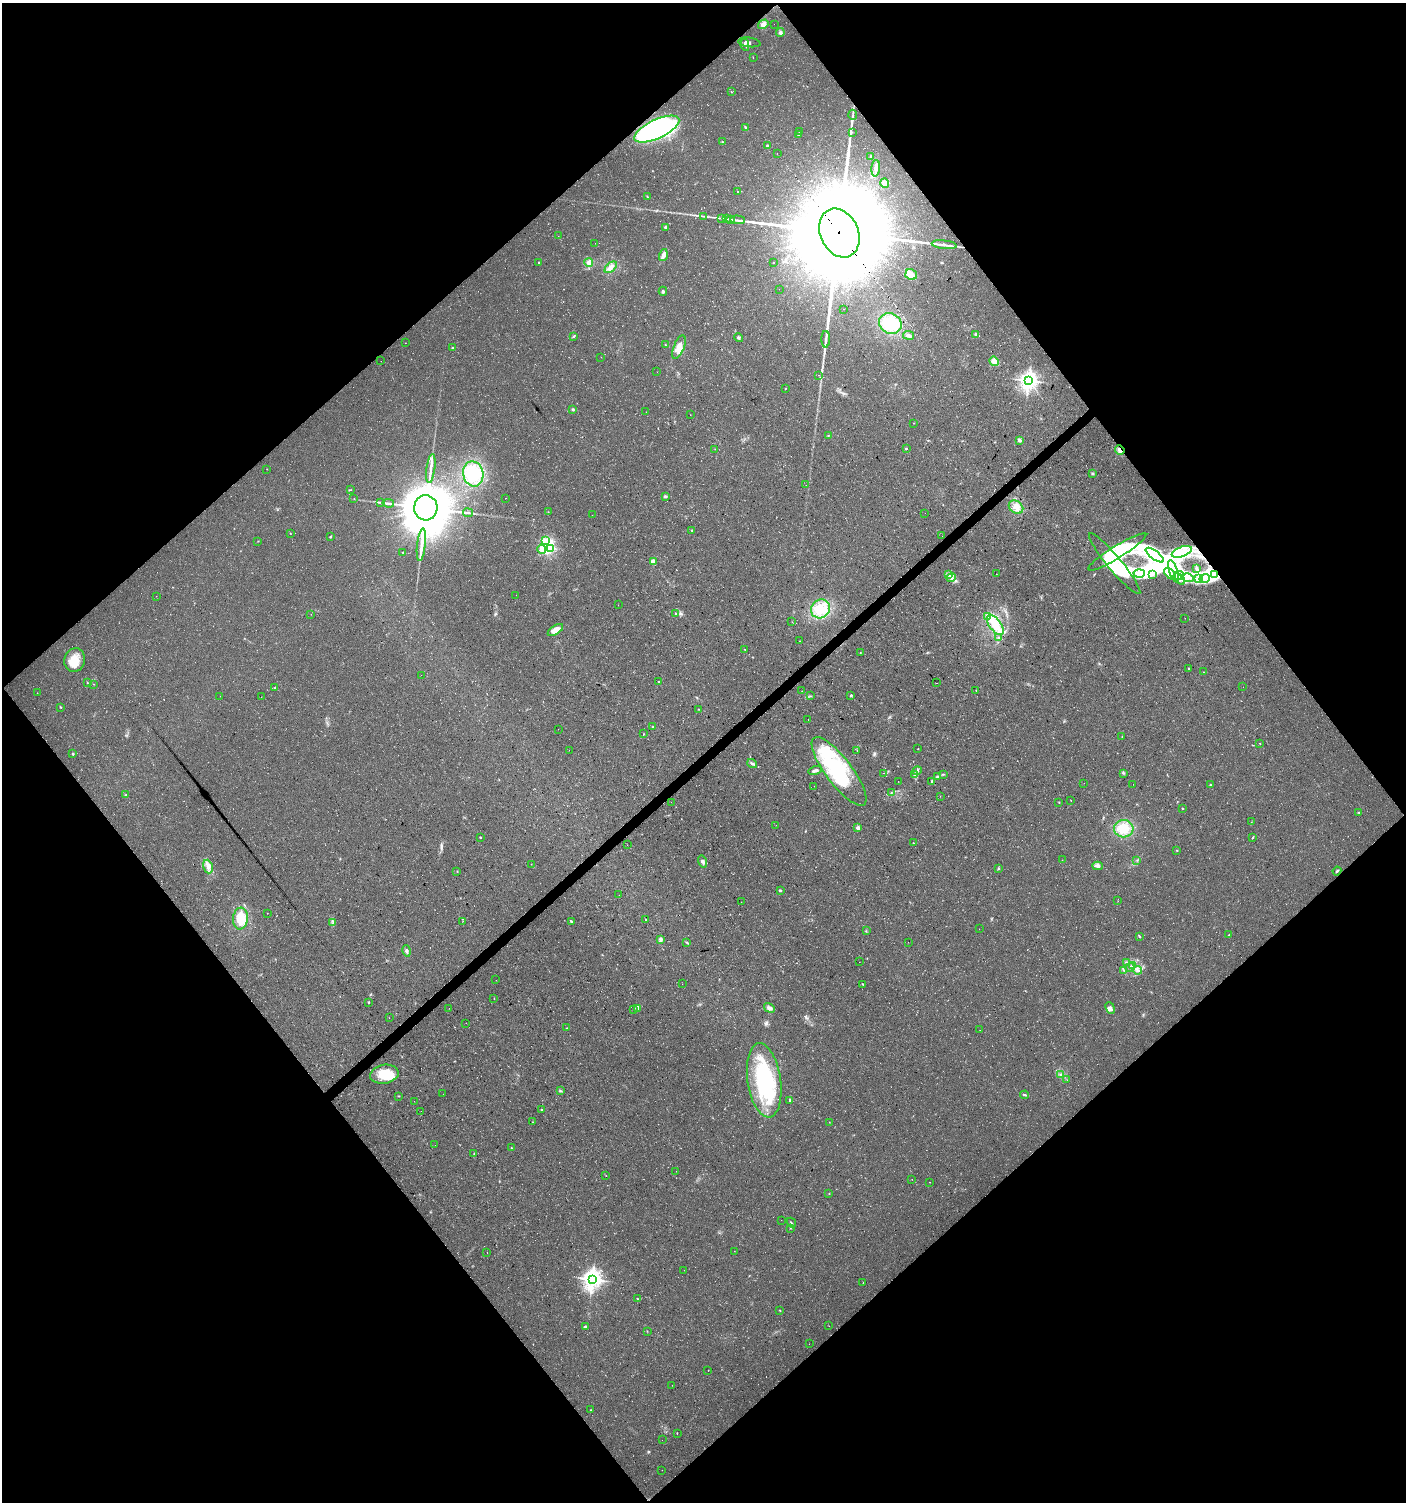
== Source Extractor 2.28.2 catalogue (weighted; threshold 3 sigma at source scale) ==
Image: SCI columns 145-5758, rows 9-6007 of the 5964 x 6007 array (HDU 1 of 3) = the unmasked area's bounding box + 8 px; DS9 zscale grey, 4 x 4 block average (1 PNG px = mean of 4 x 4 image px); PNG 1408 x 1504 px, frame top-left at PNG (2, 3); each listed source drawn as its Kron ellipse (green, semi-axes under 4 px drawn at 4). Shown black and unused: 50% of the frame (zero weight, under 3 of 4 exposures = <1% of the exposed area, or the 3 px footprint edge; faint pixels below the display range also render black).
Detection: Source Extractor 2.28.2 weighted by HDU 2 'WHT'. Background 0.018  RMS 0.0064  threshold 0.0288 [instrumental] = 3 sigma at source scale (4.5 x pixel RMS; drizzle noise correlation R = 1.50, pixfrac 1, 0.0396/0.0396 arcsec/px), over >= 5 px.
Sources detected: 327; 2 too faint to see at this stretch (4 x 4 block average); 14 inside a brighter object's white glare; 4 cosmic-ray / hot-pixel residue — neither listed nor drawn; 1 coinciding with a brighter row at this scale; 29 inside a brighter listed object's ellipse — not listed separately; the other 277 listed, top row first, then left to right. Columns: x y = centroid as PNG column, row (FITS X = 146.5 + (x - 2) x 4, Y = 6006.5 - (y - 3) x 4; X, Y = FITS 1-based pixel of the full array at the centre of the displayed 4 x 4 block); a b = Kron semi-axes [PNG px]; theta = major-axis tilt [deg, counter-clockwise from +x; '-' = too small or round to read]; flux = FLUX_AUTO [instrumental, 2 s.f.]
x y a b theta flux
763 24 5 4 - 21
774 24 2 2 - 0.59
780 33 4 3 - 8
749 42 11 4 -8 11
745 45 6 2 -81 13
753 57 2 2 - 1.1
731 92 2 2 - 1.6
853 115 5 2 - 5.4
746 128 4 2 - 7.2
657 129 24 9 25 940
799 132 2 2 - 0.93
852 132 2 2 - 0.7
799 134 2 2 - 2.6
723 142 3 2 - 2.8
767 146 3 2 - 5.3
777 153 2 2 - 9.8
871 157 3 2 - 3.8
876 168 8 3 85 15
885 183 5 4 - 27
738 192 2 2 - 2.3
647 196 2 2 - 2.2
703 216 4 2 - 3.7
722 218 3 2 - 3.6
726 219 3 2 - 3
731 219 3 2 - 4.3
738 220 7 2 -3 11
666 227 4 2 - 6.8
839 233 25 19 -65 220000
558 236 2 2 - 0.81
595 243 2 2 - 0.84
944 245 12 2 -7 20
663 255 6 3 73 21
539 263 2 2 - 3.3
589 263 4 4 - 17
773 263 2 2 - 2.7
611 267 7 3 41 15
911 275 6 5 - 32
779 289 2 2 - 0.49
663 291 4 3 - 5.2
844 309 2 2 - 0.62
890 324 11 10 - 140
975 334 3 3 - 4.9
909 335 5 3 - 16
573 336 3 2 - 4.5
738 338 4 3 - 6.3
826 339 8 3 89 14
405 343 2 2 - 1.2
665 344 2 2 - 1.9
679 347 12 5 68 35
452 348 2 2 - 3.1
601 357 2 2 - 0.7
381 361 2 2 - 0.6
994 361 5 4 - 26
657 372 2 2 - 1.4
818 375 2 2 - 1
1028 380 3 3 - 2300
785 389 2 2 - 1.3
573 409 3 3 - 5.4
646 412 2 2 - 1.1
690 415 2 2 - 1
914 423 2 2 - 1.9
828 436 2 2 - 1.7
1019 440 4 3 - 12
715 449 2 2 - 0.78
906 449 2 2 - 8.3
1120 450 5 3 - 16
431 468 14 3 83 24
267 469 2 2 - 0.87
1093 473 3 2 - 4
473 474 13 10 -78 130
806 485 2 2 - 1.9
351 490 2 2 - 1.1
666 496 4 2 - 4.8
354 498 2 2 - 0.84
506 498 2 2 - 0.69
381 502 2 2 - 3.4
388 503 6 2 -9 9.3
1016 507 8 6 -35 29
426 508 12 11 - 29000
548 512 2 2 - 1.2
468 513 5 2 - 7.4
925 513 2 2 - 0.76
592 515 2 2 - 0.6
692 530 3 2 - 4
290 533 2 2 - 1.9
942 536 2 2 - 0.55
330 537 3 2 - 3.9
258 541 2 2 - 1.5
545 541 2 2 - 72
421 545 16 3 83 39
551 548 2 2 - 310
542 549 4 3 - 68
1117 552 34 6 32 110
1182 552 10 5 20 38
403 553 2 2 - 1.8
1155 555 11 4 -37 29
653 562 2 2 - 140
1115 564 39 7 -50 130
1197 568 2 2 - 4.6
1173 571 11 3 -71 33
1139 573 6 3 2 14
996 574 2 2 - 1.2
1153 574 3 2 - 3.9
1170 574 7 4 -44 21
1214 574 3 2 - 4.5
949 575 2 2 - 3.7
1179 575 5 3 - 15
951 578 5 3 - 11
1188 578 6 2 -15 9.9
1205 578 5 3 - 12
1179 579 7 3 -39 16
1199 579 3 2 - 5.9
516 595 2 2 - 0.47
156 596 2 2 - 0.67
618 605 2 2 - 0.56
820 609 10 9 - 80
676 613 2 2 - 2.9
311 614 2 2 - 0.75
987 617 2 2 - 2.9
1185 618 2 2 - 0.54
792 622 2 2 - 1.3
995 625 11 5 -54 75
555 630 9 4 34 36
999 637 4 2 - 3.4
800 641 2 2 - 1.5
745 649 2 2 - 1.6
860 653 2 2 - 2
75 660 12 10 72 62
1188 669 3 2 - 2.7
1203 672 2 2 - 1.2
421 675 2 2 - 1.1
659 681 2 2 - 2.2
87 682 2 2 - 1.3
936 683 2 2 - 710
93 684 2 2 - 1.1
1243 687 2 2 - 0.63
275 688 3 2 - 3.2
802 691 2 2 - 1.2
976 691 2 2 - 1.2
37 693 2 2 - 0.95
851 695 2 2 - 5.9
220 696 2 2 - 0.49
810 696 2 2 - 1.3
261 697 2 2 - 0.53
60 707 3 2 - 2.6
698 709 2 2 - 1.6
808 719 2 2 - 1.6
653 727 2 2 - 2.2
558 729 2 2 - 0.41
643 734 3 2 - 1.5
1122 737 2 2 - 1.3
1260 743 2 2 - 2.7
918 749 2 2 - 1.6
569 750 2 2 - 0.65
857 750 2 2 - 1.5
73 754 3 2 - 4.4
752 763 5 2 - 6.4
815 771 6 2 14 11
839 771 42 13 -53 400
917 771 4 3 - 7.9
883 773 2 2 - 0.66
1123 773 2 2 - 2.4
943 774 3 2 - 2.4
914 775 2 2 - 3
937 777 3 2 - 3.5
898 781 2 2 - 0.9
932 781 2 2 - 3.7
1084 783 2 2 - 0.58
1133 784 2 2 - 0.75
1211 785 3 2 - 2.7
814 786 2 2 - 0.61
891 793 2 2 - 2.6
126 795 3 2 - 1.6
940 796 2 2 - 0.6
1071 800 2 2 - 1.3
671 802 2 2 - 0.58
1059 802 2 2 - 2.3
1182 808 2 2 - 3
1359 812 3 2 - 2.9
1251 822 2 2 - 1.1
776 825 2 2 - 0.57
858 828 2 2 - 60
1124 829 9 8 - 79
480 837 2 2 - 5.6
1252 838 3 2 - 2.3
913 843 2 2 - 3.2
627 845 2 2 - 0.72
1177 850 2 2 - 2.1
1062 860 2 2 - 0.87
1137 860 2 2 - 1.3
703 861 6 3 -74 9.5
531 864 2 2 - 1.2
208 866 7 4 -71 21
1098 866 5 4 - 13
998 869 3 3 - 3.7
1337 871 4 2 - 4.2
457 872 2 2 - 1.2
780 890 3 2 - 4.7
619 895 2 2 - 0.59
1118 901 2 2 - 1.1
741 902 2 2 - 2.5
267 913 2 2 - 1.3
240 919 11 7 86 59
646 920 3 2 - 2.8
463 921 2 2 - 0.78
571 921 3 3 - 3.9
333 923 3 2 - 2.6
979 929 2 2 - 0.68
866 931 2 2 - 1.8
1229 935 3 2 - 2.8
1139 936 4 2 - 4
660 939 3 2 - 18
687 942 2 2 - 2
908 942 2 2 - 1.7
407 951 6 3 -78 9
859 962 2 2 - 0.7
1126 962 3 2 - 5.3
1132 965 4 3 - 8.5
1130 967 4 2 - 6.5
1124 970 3 2 - 4.1
1138 970 4 2 - 6.8
496 980 2 2 - 0.48
682 984 2 2 - 0.61
863 984 3 2 - 2.6
494 998 2 2 - 1.4
369 1002 3 2 - 3
449 1008 2 2 - 1.1
637 1008 3 2 - 26
769 1008 6 2 -30 8.8
1110 1008 6 4 -69 12
634 1009 2 2 - 1.6
389 1018 2 2 - 0.84
466 1023 2 2 - 0.54
567 1028 3 2 - 2.6
980 1030 2 2 - 0.67
384 1074 14 9 10 110
1061 1074 3 3 - 6
764 1080 37 16 -82 400
1067 1080 2 2 - 1.1
561 1091 3 2 - 3.7
443 1094 2 2 - 0.95
1025 1095 4 2 - 6.2
399 1096 2 2 - 1.8
790 1100 3 2 - 2.9
414 1101 2 2 - 0.53
541 1109 2 2 - 5.3
421 1111 2 2 - 0.58
532 1122 2 2 - 1.1
829 1122 2 2 - 0.87
435 1145 2 2 - 0.46
511 1148 2 2 - 1.9
474 1154 2 2 - 1.8
676 1171 2 2 - 0.63
605 1176 2 2 - 0.7
912 1179 2 2 - 1.4
930 1182 2 2 - 0.85
829 1194 2 2 - 2.1
781 1220 2 2 - 0.56
791 1223 5 2 - 3.7
790 1228 2 2 - 1.2
735 1251 2 2 - 0.82
487 1252 2 2 - 0.84
684 1270 2 2 - 0.63
592 1279 3 3 - 2500
863 1283 2 2 - 1
637 1298 3 2 - 1.7
779 1310 2 2 - 1.7
585 1326 2 2 - 3.7
829 1326 2 2 - 0.66
647 1331 2 2 - 1.7
809 1344 2 2 - 0.68
708 1370 2 2 - 1.1
672 1385 2 2 - 1.7
591 1410 2 2 - 2.2
677 1433 2 2 - 2.1
662 1440 2 2 - 0.52
662 1470 2 2 - 0.66
Overlapping masked pixels (flux is a lower limit): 4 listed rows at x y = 657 129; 839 233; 1120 450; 384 1074
Diffuse or blended objects may show on this block-average render without a row.